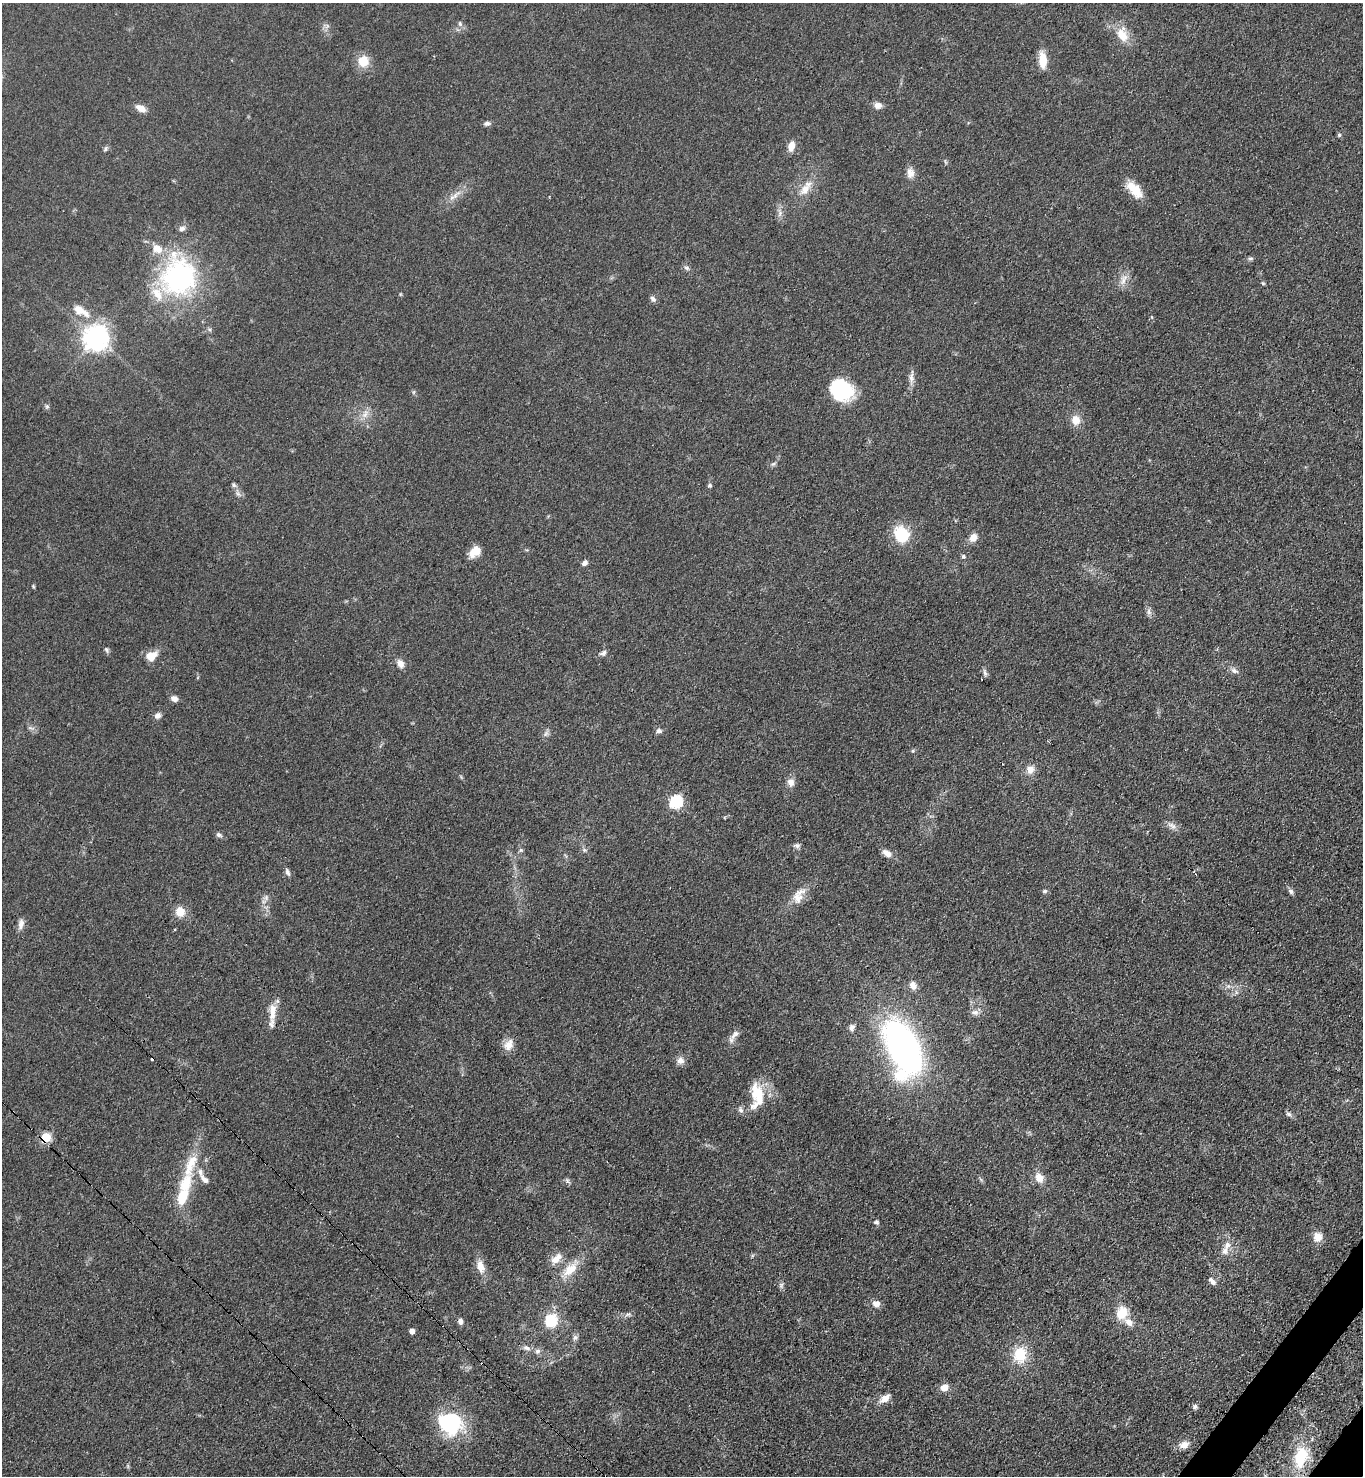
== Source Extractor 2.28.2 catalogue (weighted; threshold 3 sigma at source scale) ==
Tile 6 of 4 x 4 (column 2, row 2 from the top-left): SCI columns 1734-3094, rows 3017-4490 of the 6048 x 6031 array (HDU 1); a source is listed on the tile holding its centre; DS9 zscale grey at full resolution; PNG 1365 x 1478 px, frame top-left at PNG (2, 3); no overlay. Shown black and unused: <1% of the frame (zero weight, under 3 of 4 exposures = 7% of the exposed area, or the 3 px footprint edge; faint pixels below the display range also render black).
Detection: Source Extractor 2.28.2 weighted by HDU 2 'WHT'; one run over the whole footprint, this tile lists its part. Background 0.0644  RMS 0.0073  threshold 0.0327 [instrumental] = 3 sigma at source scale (4.5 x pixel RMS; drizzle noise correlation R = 1.50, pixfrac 1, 0.05/0.05 arcsec/px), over >= 5 px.
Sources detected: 120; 1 inside a brighter object's white glare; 2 cosmic-ray / hot-pixel residue — not listed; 11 inside a brighter listed object's ellipse — not listed separately; the other 106 listed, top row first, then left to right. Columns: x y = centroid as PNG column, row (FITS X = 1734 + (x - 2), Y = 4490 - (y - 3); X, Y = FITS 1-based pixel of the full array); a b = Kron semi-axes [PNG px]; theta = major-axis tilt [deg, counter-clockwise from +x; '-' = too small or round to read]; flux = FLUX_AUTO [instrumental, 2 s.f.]
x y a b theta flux
460 24 7 5 -74 1.9
1122 35 19 12 -58 13
1043 60 20 8 -86 11
363 61 11 11 - 13
878 105 9 7 4 4.5
141 108 12 7 -28 6.1
487 123 9 6 10 2.1
1339 135 5 4 - 1.3
791 146 10 7 79 6.8
105 149 7 5 49 1.5
910 173 12 9 -84 5
805 189 16 11 56 8.5
1134 189 24 12 -48 14
456 195 16 5 36 4.7
780 213 10 6 72 2.8
1250 258 8 4 8 1.4
687 268 8 6 -30 1.9
179 277 52 45 79 110
1123 279 18 8 67 5.7
653 299 7 6 - 2.4
79 310 17 14 -35 9.4
96 338 8 8 - 700
911 377 20 6 86 4
841 390 23 18 -36 48
47 406 6 5 - 1.3
365 414 13 6 72 4.4
1076 420 11 10 - 8.1
773 464 8 4 35 1.5
234 485 8 5 -71 1.6
709 485 5 5 - 1.3
901 534 15 13 -59 28
973 537 10 8 59 5.9
474 552 13 10 40 9.1
963 556 5 5 - 1.3
585 563 7 5 42 2.5
33 586 6 3 -72 0.79
1149 612 7 4 72 1.8
106 650 9 5 -72 1.5
603 653 9 6 23 2.2
152 656 14 10 35 8.8
400 664 9 7 -60 5.1
1234 670 9 7 -43 2.9
985 673 11 5 -75 1.9
982 679 3 2 - 1.5
174 698 9 7 -23 3.1
157 716 9 7 41 2.9
659 731 8 6 -1 2.2
546 734 8 6 55 2.1
1030 769 10 10 - 5.6
791 783 11 9 -68 4.4
675 801 6 6 - 93
1172 825 14 6 -30 3.5
219 835 7 6 - 1.9
797 846 9 6 -1 2.1
521 850 6 5 - 1.3
584 850 6 5 - 1.4
887 853 12 7 -37 4.9
287 872 10 5 -69 2.1
1195 874 4 2 - 0.71
1045 891 6 5 - 1.3
1291 891 8 6 -45 1.9
266 897 7 6 - 2
798 897 16 14 -86 8.8
180 912 11 10 - 9.4
21 924 14 7 76 3.8
913 985 10 8 -56 4.8
1236 992 7 4 -72 1.4
272 1011 24 9 86 10
975 1012 11 8 -5 3.4
852 1027 8 6 60 2.8
735 1034 14 7 48 4.3
509 1045 15 11 63 7.2
902 1045 55 28 -64 250
680 1061 10 9 - 4.1
758 1094 32 17 82 24
741 1110 8 6 -63 2.2
1289 1114 8 5 -27 1.8
45 1138 6 5 - 42
190 1165 51 13 68 24
1039 1177 12 9 -60 7.5
205 1180 16 7 -46 4.4
567 1181 7 5 -60 1.6
876 1222 6 5 - 1.4
1318 1237 10 10 - 7.3
1227 1245 11 8 64 5.1
557 1259 17 9 40 6.8
480 1266 17 9 -74 7.8
570 1270 24 12 41 13
1212 1281 11 5 -49 3.3
781 1285 8 6 70 1.7
876 1304 9 8 - 4.3
1122 1313 13 11 69 15
628 1314 11 5 11 2.2
551 1320 8 8 - 33
460 1321 7 5 -73 2.6
1129 1322 13 8 -43 5.5
412 1331 4 4 - 4.2
575 1337 8 6 55 2.1
526 1348 12 6 -20 3
1020 1354 18 15 88 21
944 1387 10 8 26 5.3
885 1398 11 7 35 6.9
1195 1406 6 6 - 1.8
447 1424 28 23 -20 52
1184 1445 12 8 17 5.9
1301 1457 29 17 76 30
Overlapping masked pixels (flux is a lower limit): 1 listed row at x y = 45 1138